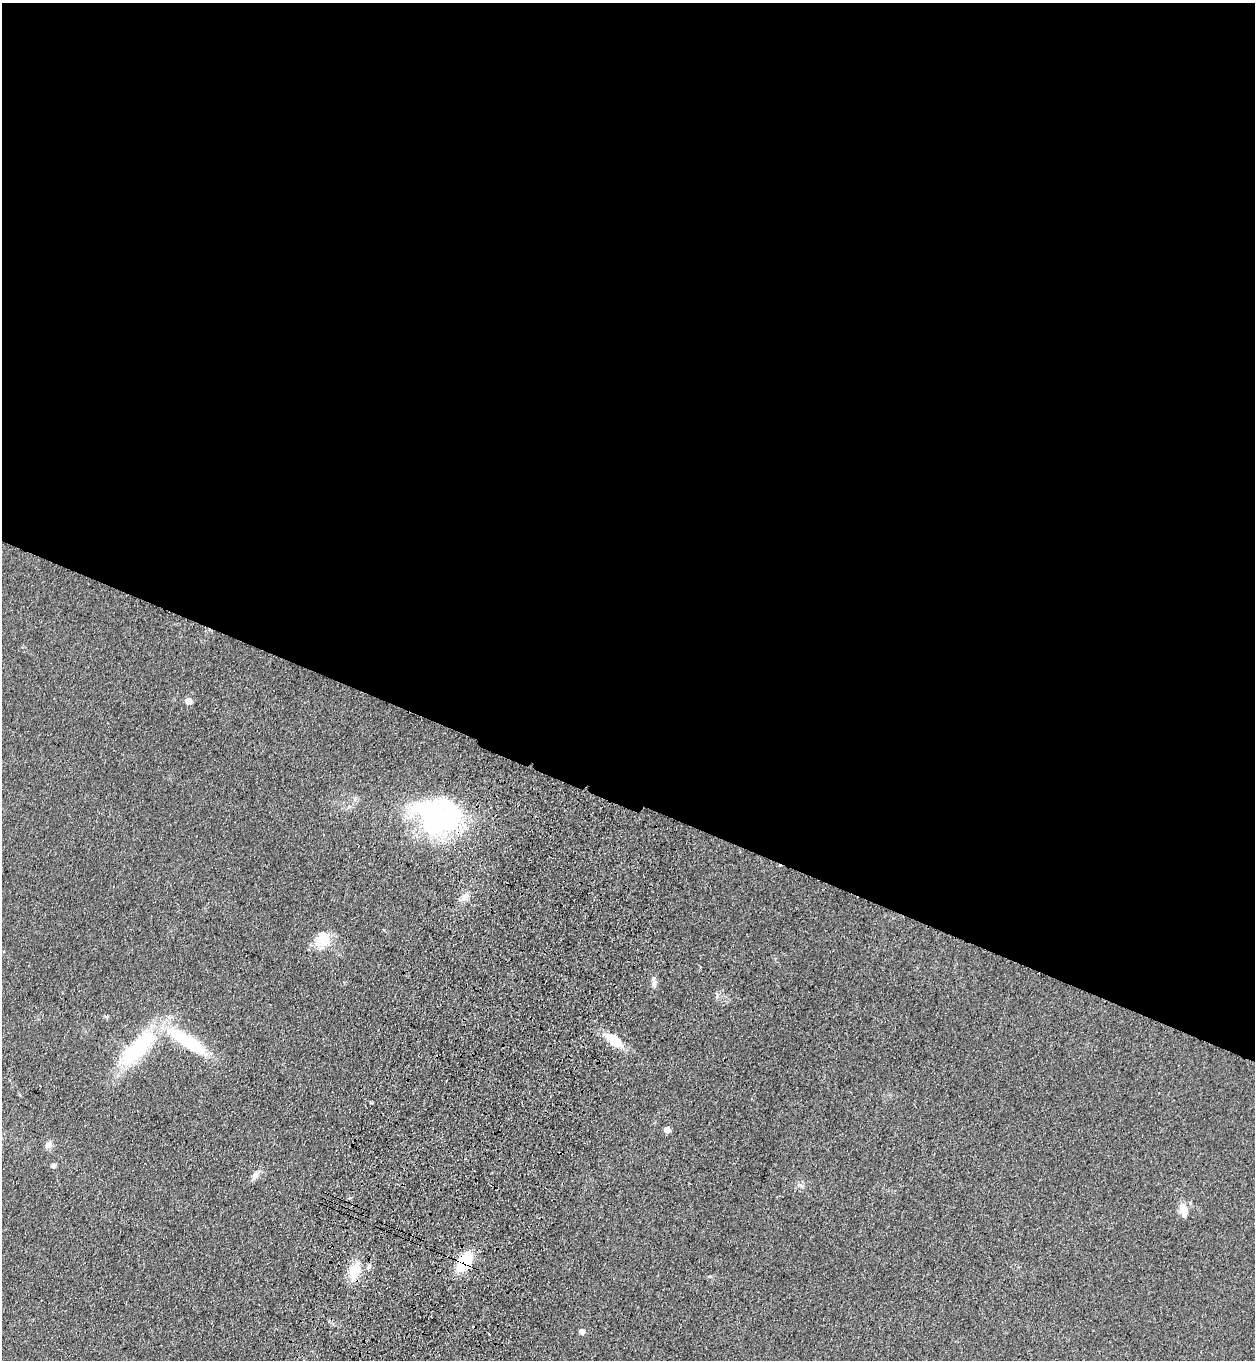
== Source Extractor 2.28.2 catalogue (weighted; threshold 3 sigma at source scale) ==
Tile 3 of 4 x 4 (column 3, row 1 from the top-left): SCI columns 2887-4139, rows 4126-5483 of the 5644 x 5536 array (HDU 1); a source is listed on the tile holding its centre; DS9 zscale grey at full resolution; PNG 1257 x 1362 px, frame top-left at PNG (2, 3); no overlay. Shown black and unused: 59% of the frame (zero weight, under 3 of 4 exposures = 6% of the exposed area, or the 3 px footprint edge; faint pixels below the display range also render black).
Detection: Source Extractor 2.28.2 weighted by HDU 2 'WHT'; one run over the whole footprint, this tile lists its part. Background 0.0772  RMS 0.0071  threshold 0.0318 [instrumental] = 3 sigma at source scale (4.5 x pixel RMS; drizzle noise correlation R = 1.50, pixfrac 1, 0.05/0.05 arcsec/px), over >= 5 px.
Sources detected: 18; all 18 listed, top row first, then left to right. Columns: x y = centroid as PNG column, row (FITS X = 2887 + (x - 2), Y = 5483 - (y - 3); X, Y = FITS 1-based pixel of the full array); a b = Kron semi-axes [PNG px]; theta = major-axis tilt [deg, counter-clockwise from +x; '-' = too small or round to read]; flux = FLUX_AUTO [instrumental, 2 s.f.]
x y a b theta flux
188 701 5 5 - 8.7
438 816 50 37 -11 130
465 897 12 8 52 4.3
323 939 20 19 - 15
654 982 13 7 -84 3.3
614 1040 24 11 -35 15
188 1041 56 14 -32 49
138 1047 63 21 48 61
667 1130 5 4 - 7.1
48 1145 9 8 - 3.7
53 1166 5 4 - 3.1
255 1175 15 6 59 3.6
800 1185 7 4 -19 1.4
1184 1211 17 8 -78 7.5
464 1262 18 10 59 34
369 1267 6 5 - 1.6
354 1271 22 14 82 15
582 1332 5 4 - 4.5
Overlapping masked pixels (flux is a lower limit): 3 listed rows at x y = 438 816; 464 1262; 354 1271